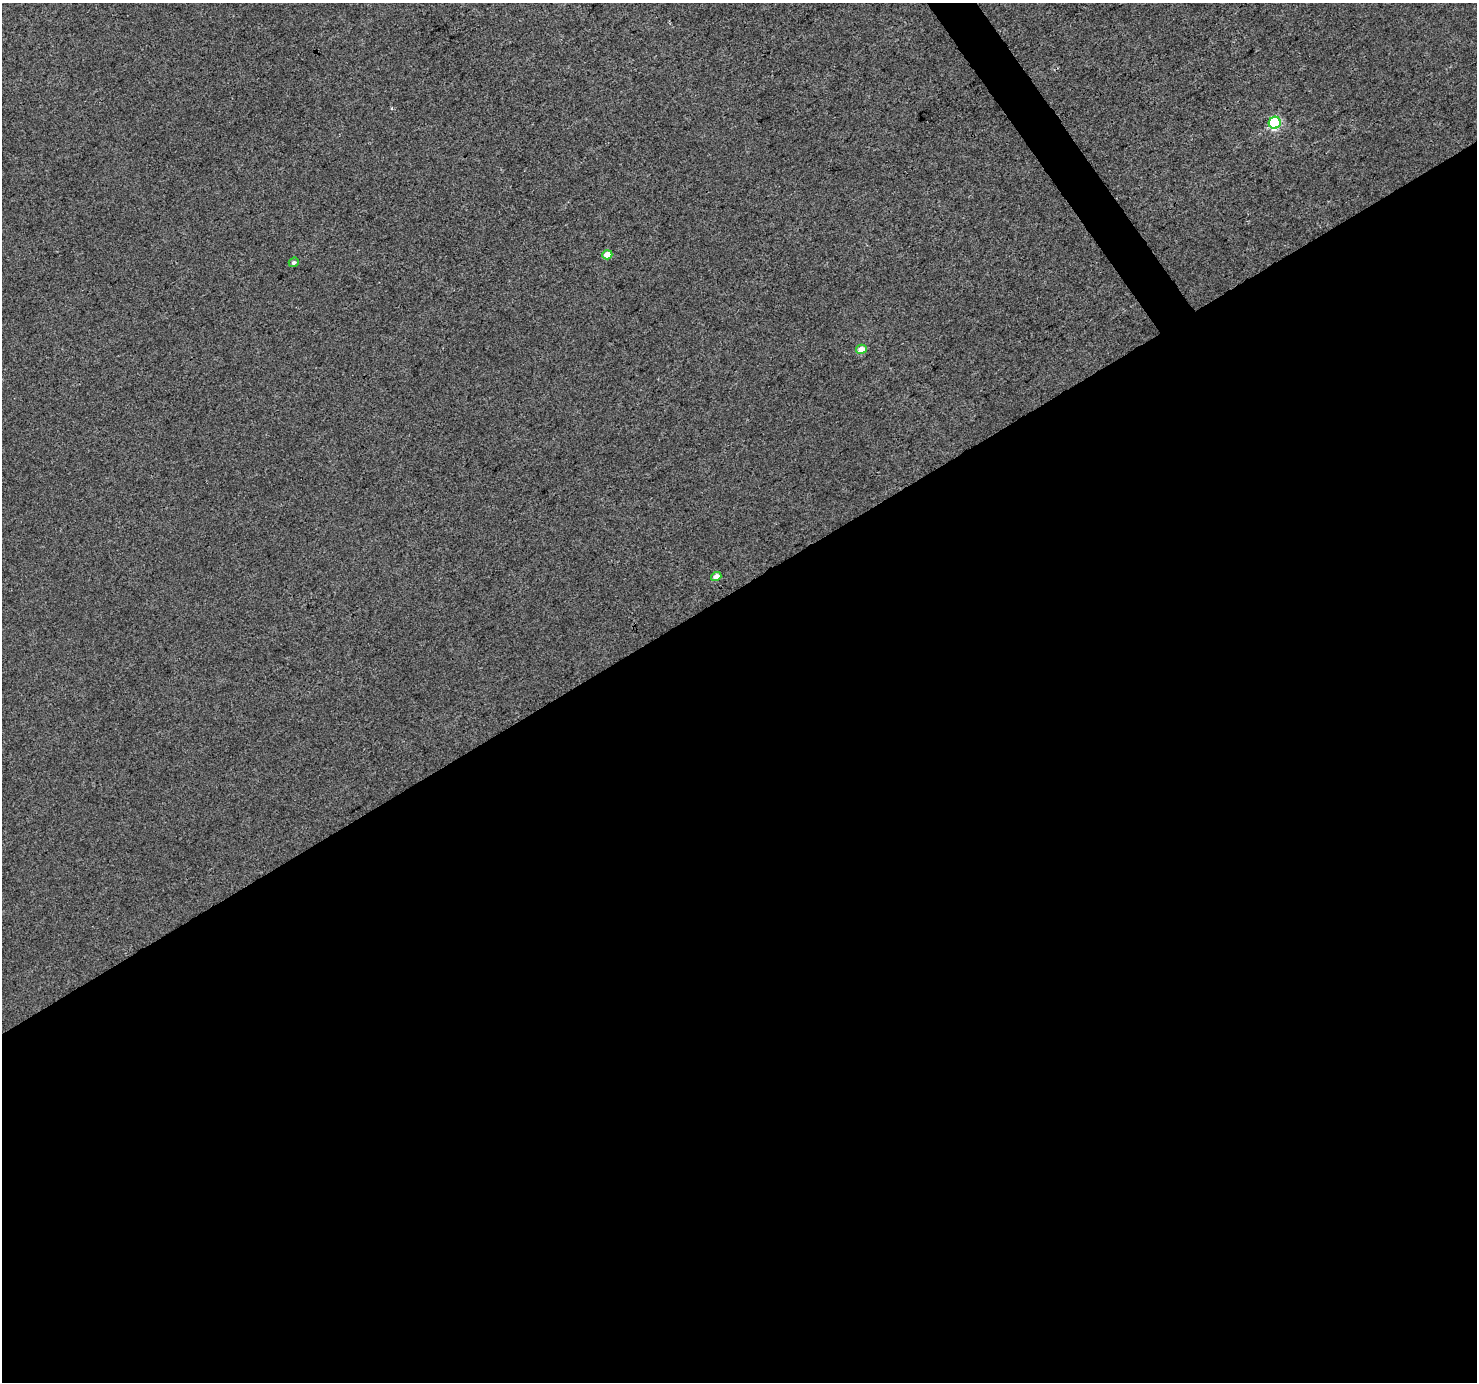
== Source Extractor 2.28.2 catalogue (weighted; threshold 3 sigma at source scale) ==
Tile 15 of 4 x 4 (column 3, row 4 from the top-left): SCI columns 2956-4430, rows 184-1563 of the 5906 x 5822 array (HDU 1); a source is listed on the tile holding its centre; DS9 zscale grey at full resolution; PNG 1479 x 1384 px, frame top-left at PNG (2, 3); each listed source drawn as its Kron ellipse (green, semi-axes under 4 px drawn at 4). Shown black and unused: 58% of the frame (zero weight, under 3 of 4 exposures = <1% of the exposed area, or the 3 px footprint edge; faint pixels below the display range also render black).
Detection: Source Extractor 2.28.2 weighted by HDU 2 'WHT'; one run over the whole footprint, this tile lists its part. Background 0.0157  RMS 0.0043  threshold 0.0192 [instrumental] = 3 sigma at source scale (4.5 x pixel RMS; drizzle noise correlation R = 1.50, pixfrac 1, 0.0396/0.0396 arcsec/px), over >= 5 px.
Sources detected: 5; all 5 listed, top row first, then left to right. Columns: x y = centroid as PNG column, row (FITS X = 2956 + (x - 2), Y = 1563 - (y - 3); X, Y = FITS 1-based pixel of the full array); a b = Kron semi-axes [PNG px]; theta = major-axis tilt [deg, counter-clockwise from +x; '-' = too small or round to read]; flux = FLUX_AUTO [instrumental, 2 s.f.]
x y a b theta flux
1275 123 6 6 - 50
607 255 5 4 - 6.7
294 262 5 4 - 0.87
861 349 5 4 - 6.2
716 576 5 4 - 3